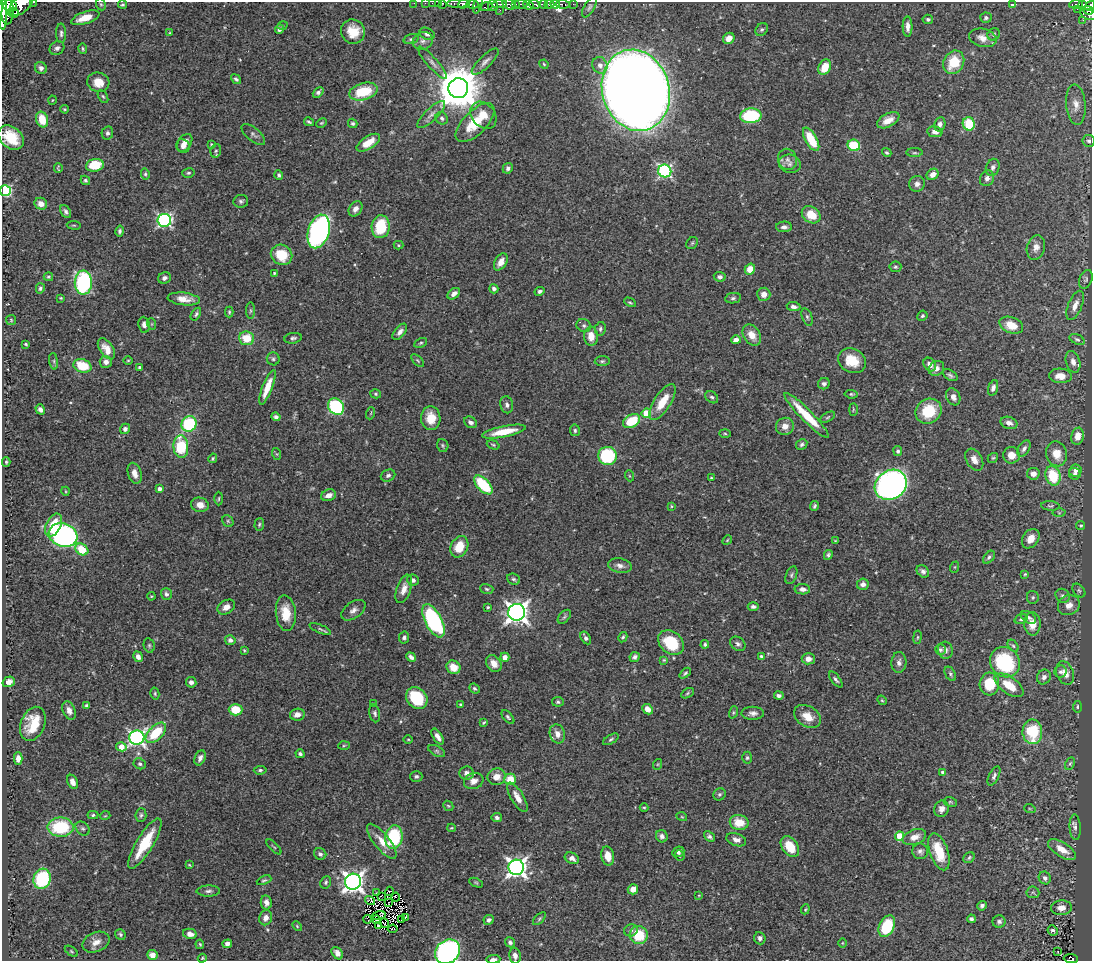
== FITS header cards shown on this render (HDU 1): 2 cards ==
NAXIS1  =                 1090
NAXIS2  =                  959

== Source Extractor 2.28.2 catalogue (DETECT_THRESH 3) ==
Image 1090 x 959 px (HDU 1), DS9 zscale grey, 1 PNG px = 1 image px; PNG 1094 x 963 px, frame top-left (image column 1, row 959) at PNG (2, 2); each listed source drawn as its Kron ellipse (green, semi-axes under 4 px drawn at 4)
Background 0.439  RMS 0.019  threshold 0.057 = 3 sigma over >= 5 px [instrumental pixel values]
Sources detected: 464; all 464 listed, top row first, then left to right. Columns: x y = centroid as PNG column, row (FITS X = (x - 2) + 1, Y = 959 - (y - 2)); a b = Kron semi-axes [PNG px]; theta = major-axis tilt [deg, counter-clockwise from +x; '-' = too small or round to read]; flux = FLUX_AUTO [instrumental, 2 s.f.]
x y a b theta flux
33 2 3 2 - 24
414 3 2 2 - 4.3
425 3 2 2 - 3.3
432 3 2 2 - 4.8
438 3 2 2 - 4.5
442 3 3 2 - 8.9
458 3 11 4 1 190
101 4 6 4 -66 1.8
463 4 5 4 - 290
478 4 9 3 74 26
499 4 7 3 4 110
509 4 7 5 -19 140
516 4 3 3 - 37
521 4 7 3 -6 51
535 4 6 3 -16 90
543 4 4 3 - 130
549 4 5 3 - 130
555 4 5 3 - 210
563 4 7 3 -8 41
573 4 2 2 - 6.2
1076 4 7 3 5 48
9 5 8 6 -28 590
21 5 14 8 38 740
122 5 4 4 - 1.9
473 5 6 4 0 210
528 5 5 4 - 370
1013 5 4 4 - 5.4
1083 5 4 3 - 30
493 6 5 4 - 61
1090 6 5 4 - 97
486 7 7 3 13 59
589 7 11 5 60 3.4
3 9 21 4 -90 1300
1077 9 2 2 - 2.3
500 10 2 2 - 6.9
1088 10 5 4 - 88
8 12 12 6 86 1000
13 13 5 4 - 160
1088 14 8 5 -21 160
85 18 15 6 18 21
986 18 6 5 - 3.1
928 19 5 4 - 2.8
1083 20 2 2 - 9.6
282 26 5 3 - 1.2
907 27 10 5 -89 7
279 29 5 4 - 3.2
762 29 7 5 43 2.6
353 32 12 11 - 27
61 33 10 5 89 3.5
170 33 4 3 - 1.2
427 34 8 5 -27 5.7
994 34 6 5 - 2.4
729 38 6 5 - 12
983 38 14 9 -13 13
411 39 8 4 16 2.6
423 41 10 8 26 7.2
57 48 8 6 34 4.9
83 49 5 3 - 1.6
485 62 18 6 44 7
954 62 12 10 60 38
432 63 21 5 -49 6.6
544 64 5 4 - 1.5
600 65 8 7 - 7
825 67 8 6 63 24
41 68 6 5 - 5
236 79 5 4 - 2.7
98 82 11 9 -14 19
458 88 10 10 - 5400
636 90 41 33 -73 3700
318 92 6 4 44 3.7
363 92 14 8 15 51
103 96 7 4 -61 2.1
52 100 4 3 - 0.91
1076 105 20 10 -85 13
65 109 4 3 - 1.3
431 115 18 6 44 7.6
483 115 15 11 -48 17
751 116 11 7 4 83
442 118 6 5 - 3.3
42 119 8 6 -73 24
888 120 12 6 27 13
309 122 5 3 - 2
321 123 6 4 26 1.6
353 123 5 4 - 2.5
475 123 25 11 45 42
940 124 7 5 81 4.7
969 124 7 6 - 46
935 132 7 5 -10 7.3
107 133 7 5 77 3.4
253 134 14 6 -39 4.8
11 137 14 10 -40 36
811 139 13 6 -60 39
1089 141 6 6 - 3.1
185 143 10 6 55 8.7
368 143 13 6 32 20
211 144 3 3 - 1.3
854 145 6 5 - 52
183 146 7 6 - 6.1
216 151 7 5 78 2.5
887 153 5 4 - 2.2
914 153 8 4 0 2.2
787 159 11 9 -68 7
790 164 11 9 -17 7.6
95 165 9 6 10 41
993 167 9 6 68 5
58 168 5 2 - 1.5
508 168 5 5 - 4.3
665 171 6 6 - 230
188 173 6 4 14 2.2
145 174 5 4 - 2
933 174 6 5 - 9.8
279 175 5 4 - 2.7
987 178 8 7 - 5.5
85 180 5 4 - 2.3
917 184 8 7 - 5.5
5 191 5 5 - 150
241 201 7 6 - 3.4
41 204 6 5 - 9.4
355 209 8 6 54 6.3
66 212 7 5 -59 3.7
811 215 10 8 -34 26
164 220 7 6 - 240
74 225 7 3 -8 1.7
381 227 11 9 86 51
784 227 8 5 0 4.6
120 231 5 4 - 2.7
319 231 17 10 73 360
692 243 6 5 - 2.1
398 245 5 4 - 1.6
1036 247 12 9 73 8.8
282 255 11 10 - 34
501 262 9 6 58 11
895 267 6 5 - 2.4
750 269 5 5 - 17
274 273 3 3 - 1.3
48 277 5 3 - 1.9
720 277 6 5 - 3.9
164 278 6 5 - 4.6
1086 279 10 6 68 3.3
83 283 12 8 89 190
40 288 5 4 - 2.7
494 289 5 4 - 4.5
540 291 5 4 - 3
454 294 7 4 38 6.2
764 294 6 6 - 9.1
61 298 3 2 - 1.3
733 298 8 5 8 3.1
184 299 16 6 -6 14
630 302 6 4 -28 1.8
1075 305 15 7 68 11
794 307 7 4 -6 4.2
250 311 8 4 90 2.1
229 312 5 4 - 1.8
196 314 7 4 57 2.6
922 316 5 4 - 2.3
807 317 9 5 -71 2.9
11 320 5 5 - 1.6
152 324 6 4 -72 1.4
144 325 8 5 -82 5.1
1011 325 12 8 -20 24
584 326 7 6 - 3.3
600 329 7 5 80 2.8
400 332 9 5 50 5.6
752 335 11 8 -55 15
591 336 9 7 -85 15
247 338 7 7 - 30
293 338 9 5 9 3.2
1077 339 8 5 -25 2.6
736 340 5 4 - 6
421 343 7 4 27 2
26 344 3 3 - 1.6
106 349 12 6 -56 13
273 359 6 6 - 3.1
128 360 4 3 - 1.2
54 361 8 4 -82 2.3
418 361 8 4 -45 1.9
602 361 7 5 1 2.5
852 361 14 12 -27 33
106 362 6 6 - 5.4
1073 362 11 7 -73 8.9
930 364 7 5 -54 8.3
82 366 9 6 -18 39
139 367 3 3 - 1.7
936 368 8 7 - 6.1
950 375 8 5 -33 3.1
1060 376 11 7 -2 14
824 384 6 5 - 3.6
267 387 18 5 68 21
993 388 8 4 72 4.7
376 394 5 4 - 2
851 394 7 4 -5 2
712 397 7 5 -41 2.8
953 397 9 6 -66 7
662 402 21 8 56 29
507 405 8 6 -79 4.4
336 407 9 7 -45 120
40 409 5 4 - 4.6
853 409 6 3 90 1.4
929 411 13 12 - 51
371 413 6 3 71 1.5
646 413 5 4 - 37
806 415 31 6 -45 47
276 417 4 4 - 3.7
828 417 8 4 28 2.2
431 418 12 9 -89 24
632 421 9 6 29 46
471 422 7 5 -32 4.4
1009 423 8 6 -17 7.5
189 424 8 7 - 93
785 426 9 8 - 9.9
125 429 5 5 - 3.7
575 430 6 5 - 2.3
504 432 22 5 11 31
725 434 5 3 - 1.6
1078 436 8 6 79 12
802 444 6 5 - 2.9
443 445 6 5 - 2.3
493 445 6 4 -21 1.7
181 447 11 7 -86 70
1024 448 9 5 57 4.6
898 451 5 4 - 2.6
277 454 6 4 -70 1.4
1056 454 12 10 -74 18
1011 455 8 8 - 13
608 456 9 9 - 89
213 458 5 4 - 1.5
993 458 6 4 40 1.8
974 460 12 7 -59 9.4
6 462 5 3 - 1.7
1075 470 6 6 - 4.8
135 473 11 6 -73 9.8
1033 474 6 6 - 8.9
1075 474 6 5 - 4.5
388 475 7 5 24 3.6
630 476 6 3 -70 1.3
1053 476 10 7 -71 55
711 478 3 2 - 1.2
483 485 12 6 -46 68
891 485 17 14 33 570
160 489 4 4 - 5
65 491 4 3 - 1
329 495 7 5 19 9
219 499 7 3 89 1.5
200 505 9 7 -12 11
671 506 4 3 - 1.2
814 506 5 3 - 2.2
1050 506 9 4 -4 2.4
1059 513 6 4 -1 1.6
228 521 6 5 - 2
259 524 6 5 - 2.2
54 525 12 7 64 29
1081 526 5 4 - 1.9
63 535 15 11 -19 420
1031 539 10 8 56 13
727 540 5 4 - 1.4
835 541 4 3 - 1.2
459 547 11 8 64 25
82 549 7 5 -34 36
828 555 5 4 - 2.6
989 557 7 4 50 3
620 566 12 7 -11 7.1
955 567 6 3 71 1.3
923 571 7 5 -44 4.4
1025 574 4 4 - 1.6
791 575 9 5 70 3
514 579 7 5 -22 2.7
413 580 6 5 - 4.8
863 584 6 5 - 5.6
404 589 15 7 70 11
487 589 7 5 -17 2.3
802 589 8 5 -1 5.3
1079 590 8 5 -49 2.3
166 594 6 5 - 3.6
151 596 4 3 - 1.1
1063 596 7 6 - 3.8
1033 597 6 6 - 2.4
1069 605 11 9 26 10
226 607 9 6 32 9.2
488 607 3 3 - 1.9
753 607 5 4 - 3.6
353 610 14 8 35 7.2
517 612 8 8 - 900
286 613 18 10 -85 25
564 617 8 5 49 2.7
1028 617 8 5 -34 3.8
1021 619 6 5 - 2.8
433 621 18 8 -62 170
1032 624 11 8 -88 16
320 629 12 4 -24 2.8
623 637 5 4 - 2
917 637 7 3 82 1.6
404 638 6 5 - 3.3
586 638 7 4 -58 3.8
230 640 5 5 - 4
671 642 14 11 -42 51
705 644 4 3 - 1.9
738 644 8 6 -37 4.2
149 645 7 5 -76 2.3
1013 646 7 4 -53 2.5
940 649 5 5 - 3.5
244 650 3 3 - 1.3
945 650 8 7 - 5.6
761 656 4 3 - 2.4
138 657 5 4 - 5.8
411 657 5 4 - 4.9
505 657 4 4 - 8.4
635 657 5 4 - 4.4
808 659 6 5 - 8.6
664 660 4 4 - 1.5
899 662 10 7 88 5.7
1005 662 16 14 -48 110
494 664 9 7 -49 10
453 667 7 6 - 17
1060 672 6 6 - 3.5
685 673 6 4 43 2.2
1065 673 12 8 -68 12
950 674 8 5 -60 2.8
1044 677 7 6 - 6.1
836 680 9 4 -53 3
9 682 6 5 - 7
191 682 5 5 - 5.1
989 684 11 10 - 42
1009 685 17 8 -35 31
474 688 5 4 - 2.6
687 693 7 4 29 1.9
155 694 6 4 -76 2
779 695 5 4 - 3.5
417 698 12 9 -48 55
882 700 5 4 - 1.5
558 702 5 5 - 2.3
374 704 4 3 - 1.3
87 705 4 3 - 2.4
461 705 4 3 - 2.2
1077 707 6 3 86 1.8
648 709 6 5 - 12
236 710 7 6 - 31
69 711 9 6 -66 7.5
733 712 6 4 71 1.7
375 713 9 5 -78 3.4
753 713 11 6 0 5.8
297 715 7 6 - 8.3
807 716 14 10 -31 19
508 717 8 4 -50 2.6
484 722 4 2 - 1.5
33 724 18 12 69 33
1032 732 12 10 -88 71
156 733 12 7 45 49
557 734 10 7 -71 11
438 737 9 4 -57 6.7
137 738 7 7 - 380
408 739 4 3 - 1.2
611 739 9 4 30 2.6
344 746 6 4 3 1.7
121 747 5 4 - 15
437 751 9 5 -27 2.7
300 754 4 4 - 3.1
18 758 6 4 -89 8.6
200 758 8 5 67 5.1
747 758 6 4 88 2.2
140 764 6 5 - 3
658 764 5 3 - 1.2
1070 764 7 4 62 2
260 770 6 4 6 2.7
943 772 4 3 - 4.1
467 773 7 6 - 5.7
416 776 6 5 - 2.8
994 776 10 5 64 4
497 777 9 8 - 12
510 779 6 5 - 29
474 781 10 8 19 8
72 782 7 5 -65 7.6
720 794 6 5 - 2.7
517 797 16 6 -59 12
950 802 6 5 - 1.9
448 806 6 4 -42 1.7
644 808 4 4 - 1.4
942 809 8 7 - 7.8
1030 809 6 3 -19 1.5
93 815 5 4 - 2.3
141 815 7 5 87 2.7
105 816 5 3 - 1.1
682 817 5 3 - 1.2
497 818 5 4 - 3.8
739 822 9 7 -10 25
60 827 13 9 -1 81
1075 827 13 5 -87 4.9
451 828 4 3 - 1.3
83 829 8 6 -42 3.1
662 836 6 5 - 4.3
899 836 5 4 - 32
394 837 12 8 82 110
709 837 6 4 -42 3.1
914 837 12 7 20 13
736 840 10 6 -19 7.2
382 841 21 7 -51 16
145 843 29 8 59 50
274 847 9 3 -45 1.5
790 847 12 7 -55 32
1062 849 16 7 -32 18
920 851 8 7 - 4.2
678 852 6 5 - 3.9
939 852 19 9 -71 36
320 854 6 5 - 3.8
608 856 9 6 -77 15
679 856 5 5 - 2.2
572 858 7 5 -27 6.1
969 858 6 5 - 2.3
189 865 3 2 - 1.2
516 867 8 7 - 660
1045 878 6 6 - 4.3
42 879 10 8 74 100
264 880 8 4 23 2.1
326 882 6 5 - 2.4
353 882 8 8 - 750
476 883 7 4 -23 1.9
633 889 5 5 - 11
208 891 12 5 1 4.3
389 891 5 3 - 2.8
1033 892 6 6 - 2.6
376 893 3 2 - 2.2
699 895 4 3 - 1.2
381 896 3 2 - 0.7
396 897 4 3 - 2.6
370 900 5 4 - 4.1
266 902 7 5 -80 6
389 902 2 2 - 0.93
982 906 5 4 - 3.5
1061 908 10 7 4 11
805 909 5 4 - 1.4
379 916 7 2 10 4.8
406 917 2 2 - 0.89
266 918 7 6 - 7.6
367 919 4 2 - 1.4
402 919 3 2 - 0.17
539 919 8 4 46 2.3
971 919 4 4 - 3.3
377 920 4 2 - 0.57
489 920 5 5 - 4.1
999 922 6 6 - 3.7
384 923 5 2 - 0.85
297 926 6 3 -47 1.5
378 926 3 2 - 2.8
887 926 11 7 64 68
393 929 5 3 - 2.9
631 930 7 6 - 3.4
1053 930 5 4 - 2.6
120 934 6 5 - 2.5
190 934 7 5 -13 7.5
639 935 9 8 - 44
760 938 6 5 - 4.9
96 942 14 9 23 12
510 942 5 4 - 3
842 943 5 3 - 1
200 944 5 3 - 1.7
227 944 5 4 - 5.4
71 951 7 4 -36 1.6
448 952 13 11 41 340
1058 952 3 2 - 1.2
337 953 7 5 -52 7.2
152 955 5 5 - 8.7
515 956 8 5 -77 5.7
202 958 5 3 - 1.2
493 959 7 3 3 4.1
1071 959 7 4 -5 45
At the frame edge (FLAGS 8, measured only in part): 14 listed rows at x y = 33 2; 414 3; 425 3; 432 3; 438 3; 442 3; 21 5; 1090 6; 3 9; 11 137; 5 191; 448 952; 493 959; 1071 959